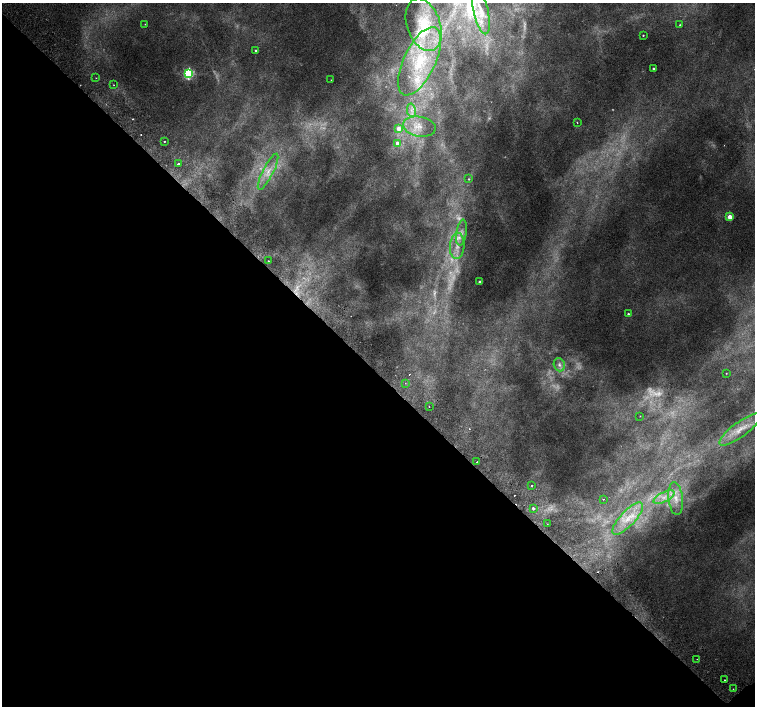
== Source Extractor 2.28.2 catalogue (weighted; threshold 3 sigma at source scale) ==
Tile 14 of 4 x 4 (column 2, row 4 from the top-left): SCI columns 1557-3062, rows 264-1670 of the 6118 x 6093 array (HDU 1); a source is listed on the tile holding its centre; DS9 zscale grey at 2 x 2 block average (1 PNG px = mean of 2 x 2 image px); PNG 757 x 708 px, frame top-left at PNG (2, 3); each listed source drawn as its Kron ellipse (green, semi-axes under 4 px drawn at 4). Shown black and unused: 48% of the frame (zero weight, under 2 of 3 exposures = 3% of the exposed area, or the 3 px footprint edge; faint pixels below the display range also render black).
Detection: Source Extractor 2.28.2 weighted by HDU 2 'WHT'; one run over the whole footprint, this tile lists its part. Background 0.00744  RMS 0.0038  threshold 0.0172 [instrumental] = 3 sigma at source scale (4.5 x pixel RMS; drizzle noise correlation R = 1.50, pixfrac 1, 0.0396/0.0396 arcsec/px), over >= 5 px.
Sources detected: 65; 12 too faint to see at this stretch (2 x 2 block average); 6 cosmic-ray / hot-pixel residue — neither listed nor drawn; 3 inside a brighter listed object's ellipse — not listed separately; the other 44 listed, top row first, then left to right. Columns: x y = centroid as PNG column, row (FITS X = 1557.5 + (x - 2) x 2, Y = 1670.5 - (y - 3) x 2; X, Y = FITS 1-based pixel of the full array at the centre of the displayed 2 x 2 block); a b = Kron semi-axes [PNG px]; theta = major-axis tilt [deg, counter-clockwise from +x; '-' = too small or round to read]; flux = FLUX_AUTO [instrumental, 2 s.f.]
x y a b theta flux
481 12 23 7 -78 13
145 24 2 2 - 0.4
424 25 27 16 -71 33
680 25 2 2 - 0.82
643 35 2 2 - 0.68
255 50 2 2 - 0.9
420 61 37 16 64 60
653 69 2 2 - 1.1
189 73 4 3 - 120
96 78 2 2 - 0.35
331 80 2 2 - 0.29
114 85 2 2 - 0.37
411 110 7 3 -80 3.4
577 122 2 2 - 1.7
419 127 16 10 -10 13
399 129 3 3 - 10
164 141 2 2 - 1.8
397 143 4 4 - 4.9
178 164 2 2 - 2.7
268 172 20 5 63 11
469 179 3 2 - 0.85
730 217 3 3 - 20
461 233 13 5 81 6.3
457 246 13 7 86 11
268 261 2 2 - 1.1
480 282 2 2 - 2.4
628 314 2 2 - 1.1
559 365 7 5 -71 3.3
726 373 2 2 - 0.5
405 383 2 2 - 0.58
429 406 2 2 - 1.3
640 416 2 2 - 0.33
740 429 25 7 36 15
477 462 2 2 - 1.3
532 486 2 2 - 4
664 497 11 5 27 6.8
603 499 2 2 - 1.1
676 499 16 7 -84 11
533 508 3 2 - 2.6
628 518 21 7 47 17
547 524 2 2 - 0.29
697 659 2 2 - 0.31
724 680 2 2 - 1.9
733 689 2 2 - 0.35
Diffuse or blended objects may show on this block-average render without a row.